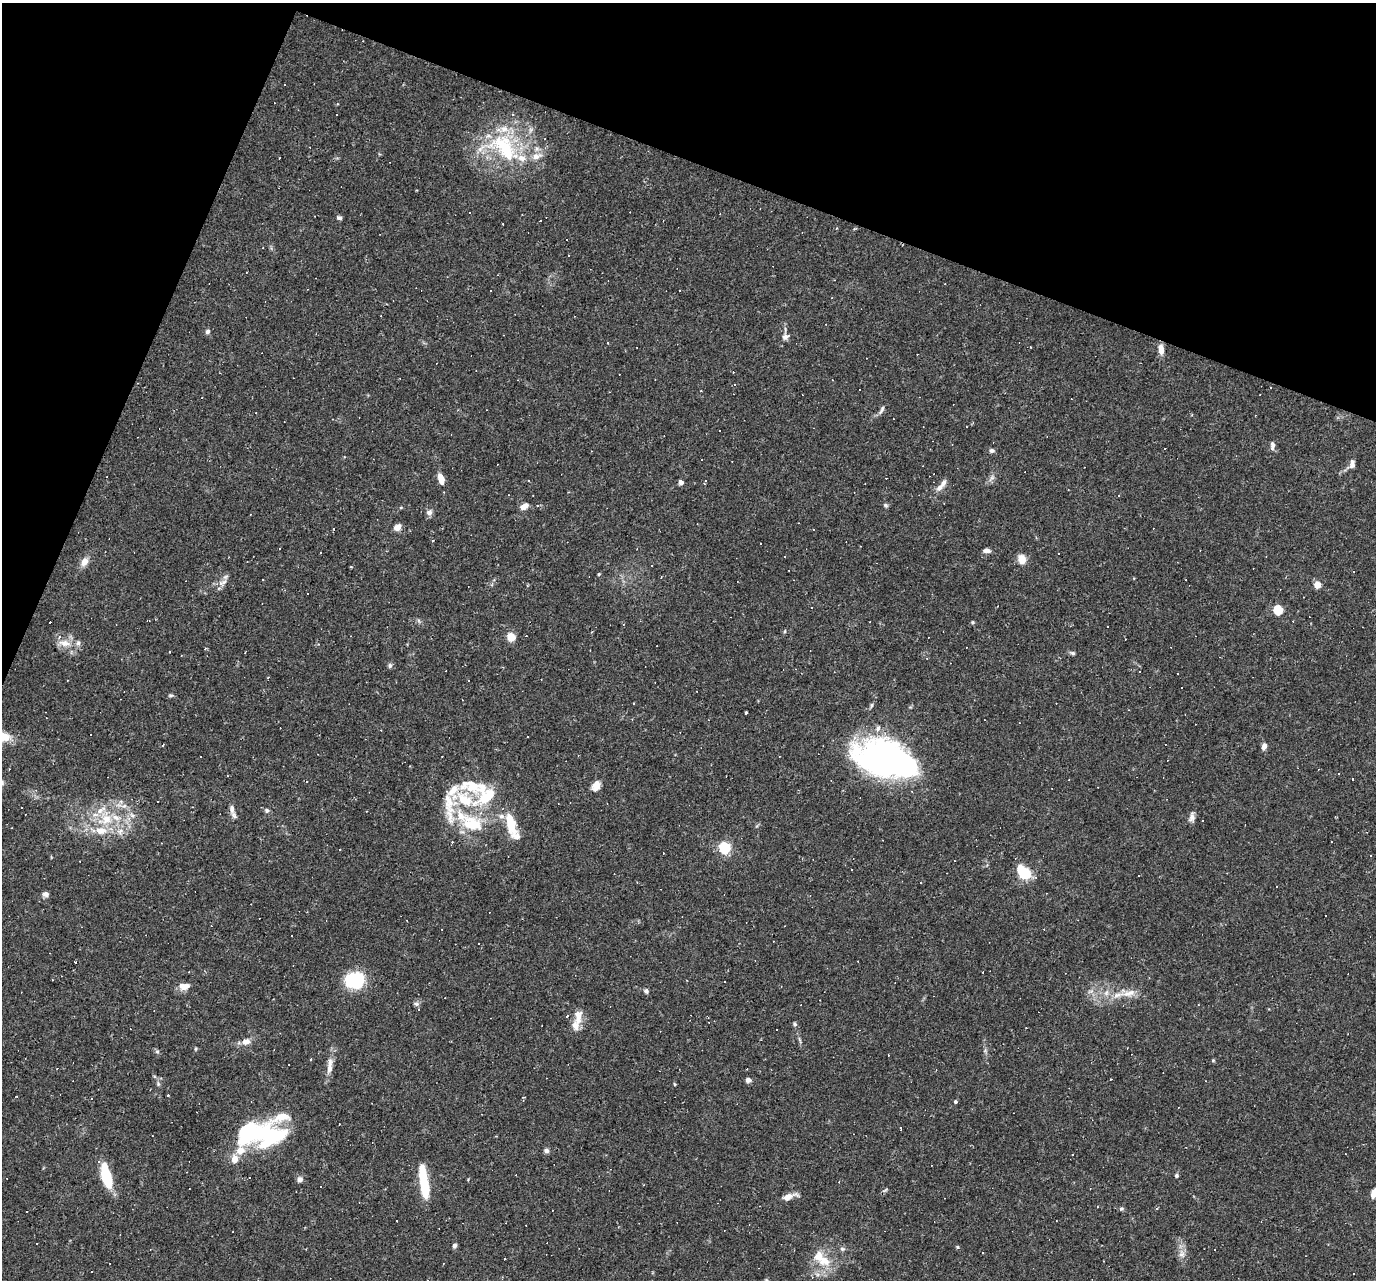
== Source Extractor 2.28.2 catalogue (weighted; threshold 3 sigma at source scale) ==
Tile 2 of 4 x 4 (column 2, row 1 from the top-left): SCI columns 1375-2748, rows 4099-5376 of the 5495 x 5510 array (HDU 1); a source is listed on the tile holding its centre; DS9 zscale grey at full resolution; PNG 1378 x 1282 px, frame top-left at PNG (2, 3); no overlay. Shown black and unused: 19% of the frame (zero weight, under 2 of 3 exposures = <1% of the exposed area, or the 3 px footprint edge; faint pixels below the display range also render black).
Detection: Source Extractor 2.28.2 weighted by HDU 2 'WHT'; one run over the whole footprint, this tile lists its part. Background 0.0261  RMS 0.0036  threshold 0.016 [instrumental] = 3 sigma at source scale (4.5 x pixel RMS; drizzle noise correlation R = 1.50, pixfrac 1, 0.05/0.05 arcsec/px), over >= 5 px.
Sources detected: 242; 6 inside a brighter object's white glare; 93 cosmic-ray / hot-pixel residue — not listed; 23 inside a brighter listed object's ellipse — not listed separately; the other 120 listed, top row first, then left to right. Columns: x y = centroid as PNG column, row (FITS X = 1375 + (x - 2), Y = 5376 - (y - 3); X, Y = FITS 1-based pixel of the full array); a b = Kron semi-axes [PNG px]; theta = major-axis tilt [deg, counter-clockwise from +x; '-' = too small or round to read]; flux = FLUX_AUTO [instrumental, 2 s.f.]
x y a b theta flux
336 115 3 3 - 0.5
504 147 52 27 -47 31
545 148 4 4 - 0.39
279 158 3 2 - 0.23
416 190 3 2 - 0.36
339 218 6 5 - 0.73
680 290 2 2 - 0.26
208 331 6 5 - 0.94
785 337 8 6 -79 1.2
607 343 3 3 - 0.76
1031 347 3 2 - 0.38
1161 349 11 6 -84 2.9
1270 388 3 2 - 0.27
882 410 14 4 64 1
1272 445 12 5 89 1.4
992 450 6 5 - 0.91
1352 464 12 7 80 1.5
992 478 8 5 30 1
441 479 13 6 -74 3.2
705 481 3 3 - 0.45
681 482 6 5 - 1.1
940 488 11 7 47 1.9
1119 495 3 2 - 0.28
944 503 2 2 - 0.22
885 505 7 5 -28 0.61
524 506 8 5 30 2.6
429 513 8 7 - 1.3
397 527 9 7 37 2
760 543 2 2 - 0.23
987 550 8 5 -2 1.4
1059 553 2 2 - 0.29
1022 559 9 7 -76 4.3
84 562 10 8 60 2.7
599 574 4 4 - 0.34
221 583 4 3 - 3.8
1317 585 6 5 - 4.1
811 607 3 2 - 0.38
1278 610 5 5 - 20
973 622 5 5 - 0.51
785 631 5 3 - 0.37
511 637 8 7 - 4.6
64 643 18 9 -7 3.7
205 649 4 2 - 0.4
169 652 3 2 - 0.23
1073 653 6 5 - 0.68
181 655 3 2 - 0.26
390 665 7 5 76 0.73
1140 672 3 2 - 0.9
468 680 3 2 - 0.42
171 695 8 4 0 0.56
871 705 7 3 81 0.53
746 713 4 3 - 1.4
90 734 3 2 - 0.43
163 745 3 2 - 0.82
1264 746 8 5 72 1.6
200 757 3 2 - 0.45
878 759 43 34 -36 100
473 786 35 16 -11 12
596 786 12 9 62 2.5
487 797 44 16 35 15
124 806 7 4 19 0.85
232 809 15 7 -81 1.9
267 810 6 5 - 0.81
1192 817 12 7 80 1.5
106 819 14 12 51 6.6
510 822 26 10 -76 9
472 824 31 20 -25 16
120 831 8 6 22 1.6
724 848 6 5 - 43
852 870 3 2 - 0.52
1024 872 11 7 -41 20
1036 877 5 4 - 0.61
637 882 2 2 - 0.22
1276 886 3 2 - 0.44
46 894 7 6 - 1.3
75 963 3 3 - 1.1
983 972 3 2 - 0.27
355 980 20 15 4 19
186 986 12 7 36 2.4
646 991 6 5 - 0.85
1129 993 22 9 13 4.3
416 1004 7 5 -20 0.84
567 1016 3 2 - 1.5
578 1017 23 10 85 4
795 1024 6 5 - 0.65
799 1039 8 3 -71 0.64
246 1042 12 8 13 2.3
196 1049 5 3 - 0.39
157 1051 6 4 0 0.55
311 1059 3 2 - 0.51
1213 1060 5 4 - 0.38
329 1068 14 7 83 2.6
1111 1079 2 2 - 0.29
748 1080 6 5 - 1.4
674 1084 5 3 - 0.29
955 1102 4 4 - 0.65
1178 1108 3 2 - 0.21
281 1117 56 12 26 9.4
900 1128 3 3 - 8.3
260 1134 45 22 -21 28
240 1150 20 12 79 5.6
546 1150 6 6 - 1.1
1176 1175 5 5 - 0.58
106 1176 26 9 -76 15
300 1179 6 6 - 1.5
839 1182 3 3 - 0.28
425 1187 33 9 -81 11
1374 1193 12 6 64 3
789 1197 16 6 18 3.1
1121 1209 6 5 - 0.59
26 1212 3 3 - 0.49
397 1221 3 3 - 0.81
454 1246 6 5 - 0.9
957 1247 4 4 - 0.38
842 1249 7 5 -20 0.73
1214 1250 3 2 - 0.53
1182 1254 10 8 -87 2.1
824 1261 20 15 -29 7.2
1103 1261 3 2 - 0.23
812 1277 4 3 - 0.32
Isophote crosses this tile's border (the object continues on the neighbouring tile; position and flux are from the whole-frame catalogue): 1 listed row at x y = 1374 1193
Unlisted compact peaks at least as high as the median listed source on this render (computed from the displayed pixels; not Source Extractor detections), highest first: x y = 158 1084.